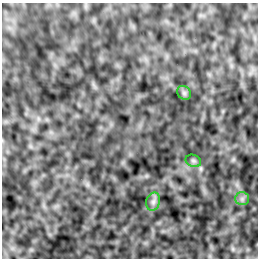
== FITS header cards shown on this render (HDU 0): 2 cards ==
NAXIS1  =                  256 /Number of positions along axis 1
NAXIS2  =                  256 /Number of positions along axis 2

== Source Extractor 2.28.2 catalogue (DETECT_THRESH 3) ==
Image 256 x 256 px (HDU 0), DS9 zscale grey, 1 PNG px = 1 image px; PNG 260 x 260 px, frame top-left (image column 1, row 256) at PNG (2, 3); each listed source drawn as its Kron ellipse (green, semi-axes under 4 px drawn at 4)
Background 1.48e-06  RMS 0.0022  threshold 0.00665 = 3 sigma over >= 5 px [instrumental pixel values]
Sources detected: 4; all 4 listed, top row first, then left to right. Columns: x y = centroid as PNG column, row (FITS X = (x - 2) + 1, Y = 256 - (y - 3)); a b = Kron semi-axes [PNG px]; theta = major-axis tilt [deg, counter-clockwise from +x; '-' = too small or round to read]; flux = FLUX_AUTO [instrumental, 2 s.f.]
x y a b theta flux
184 93 7 6 - 0.36
193 161 8 6 -20 0.32
242 199 7 6 - 0.43
153 202 9 6 75 0.55